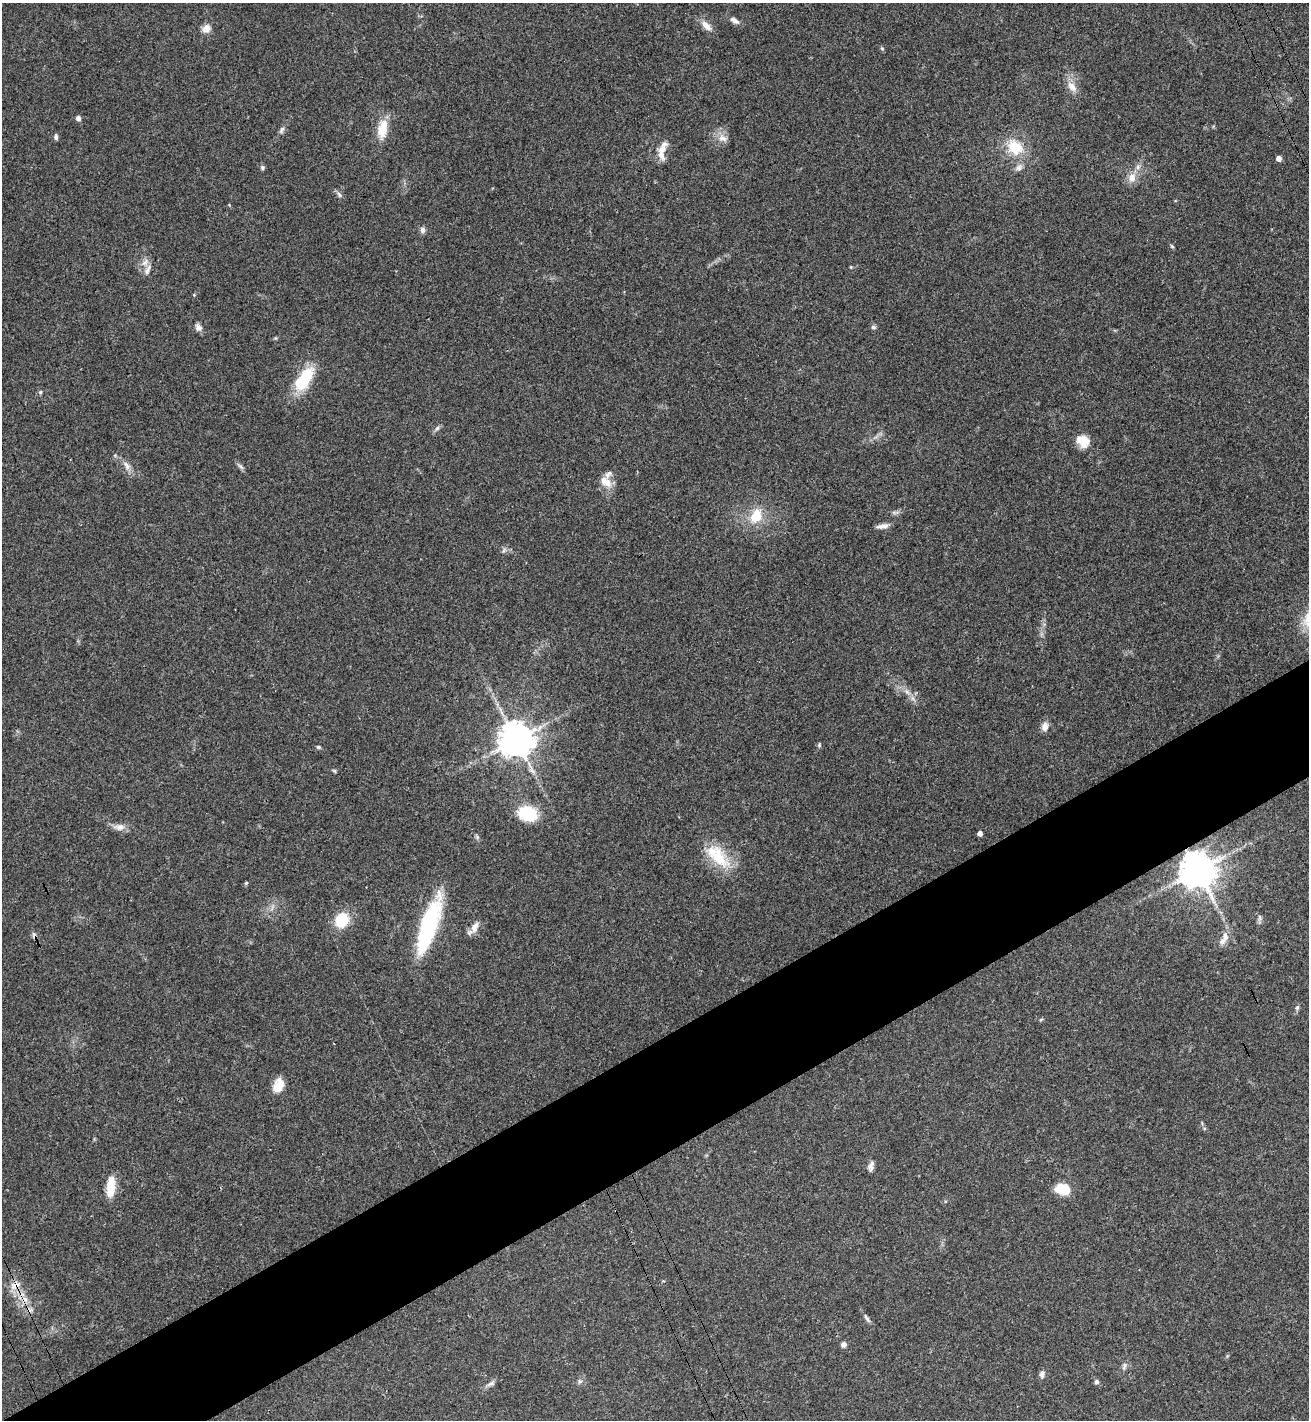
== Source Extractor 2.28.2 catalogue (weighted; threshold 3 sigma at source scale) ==
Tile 7 of 4 x 4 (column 3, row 2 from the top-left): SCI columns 2813-4119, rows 2887-4304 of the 5757 x 5771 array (HDU 1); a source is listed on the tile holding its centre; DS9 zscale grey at full resolution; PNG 1311 x 1422 px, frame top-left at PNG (2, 3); no overlay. Shown black and unused: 8% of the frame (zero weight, under 3 of 4 exposures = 6% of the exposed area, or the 3 px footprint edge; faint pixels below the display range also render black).
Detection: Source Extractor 2.28.2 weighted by HDU 2 'WHT'; one run over the whole footprint, this tile lists its part. Background 0.0395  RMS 0.0054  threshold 0.0242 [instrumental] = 3 sigma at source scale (4.5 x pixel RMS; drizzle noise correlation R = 1.50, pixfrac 1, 0.05/0.05 arcsec/px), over >= 5 px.
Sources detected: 75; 1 inside a brighter object's white glare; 2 cosmic-ray / hot-pixel residue — not listed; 5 inside a brighter listed object's ellipse — not listed separately; the other 67 listed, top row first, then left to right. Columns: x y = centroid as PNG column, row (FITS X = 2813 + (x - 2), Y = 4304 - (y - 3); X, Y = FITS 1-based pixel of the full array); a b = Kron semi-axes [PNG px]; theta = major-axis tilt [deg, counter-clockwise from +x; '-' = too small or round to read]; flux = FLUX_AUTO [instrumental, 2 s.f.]
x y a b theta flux
734 21 12 7 -30 2.6
706 26 16 8 -45 4.7
206 28 10 8 54 4.4
882 48 5 3 - 0.56
1072 86 16 9 -49 5.2
78 118 6 5 - 2
382 129 25 11 82 12
281 130 11 5 68 1.7
56 137 7 5 -90 1.2
723 138 15 9 -16 4.2
1015 147 15 13 -35 18
662 149 23 9 59 6.1
1279 158 4 4 - 3.5
1138 167 7 6 - 1.8
262 168 6 6 - 1.1
1019 168 11 8 51 2.5
1132 178 12 11 - 5.1
339 195 9 5 -53 1.5
423 230 8 6 80 2
1172 246 6 4 -44 0.75
145 262 13 8 45 3.3
198 327 10 8 -58 2.4
873 327 7 5 -14 1.1
304 379 34 15 57 24
40 392 5 5 - 0.76
437 428 7 5 45 1.3
1083 441 16 13 -36 8.7
127 466 14 7 -63 3.4
241 467 11 5 -45 1.5
606 482 18 11 -38 6.3
756 516 19 14 62 13
883 526 16 5 10 2.9
504 550 9 4 55 1.2
907 692 11 5 -45 2.7
1045 726 11 9 83 3.4
516 739 11 10 - 1100
819 745 6 5 - 0.83
318 747 6 4 -16 0.84
334 771 6 4 -31 0.69
528 814 17 12 -18 26
119 827 17 9 -3 4
980 833 4 4 - 3
477 837 7 4 -46 0.98
719 858 37 21 -58 21
1198 870 11 11 - 1200
246 883 5 4 - 0.7
1259 918 11 4 -85 1.4
341 920 18 15 59 15
429 925 54 14 72 68
475 927 16 8 68 4.4
34 936 10 5 -80 1.4
1225 936 10 8 -88 3.5
1297 1008 7 5 73 1.2
1041 1019 6 4 4 0.63
278 1086 15 10 71 8.3
871 1166 12 7 78 2.5
111 1187 27 10 85 9.9
1065 1190 15 13 -12 11
664 1281 4 3 - 0.5
15 1285 17 10 31 5.2
867 1318 14 5 -54 1.7
843 1344 7 7 - 1.8
1124 1366 12 6 74 1.7
1042 1374 10 6 79 2
580 1381 6 6 - 1.2
1096 1382 6 5 - 1.3
491 1383 14 5 32 2.1
Overlapping masked pixels (flux is a lower limit): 3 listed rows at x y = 1198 870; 34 936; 15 1285